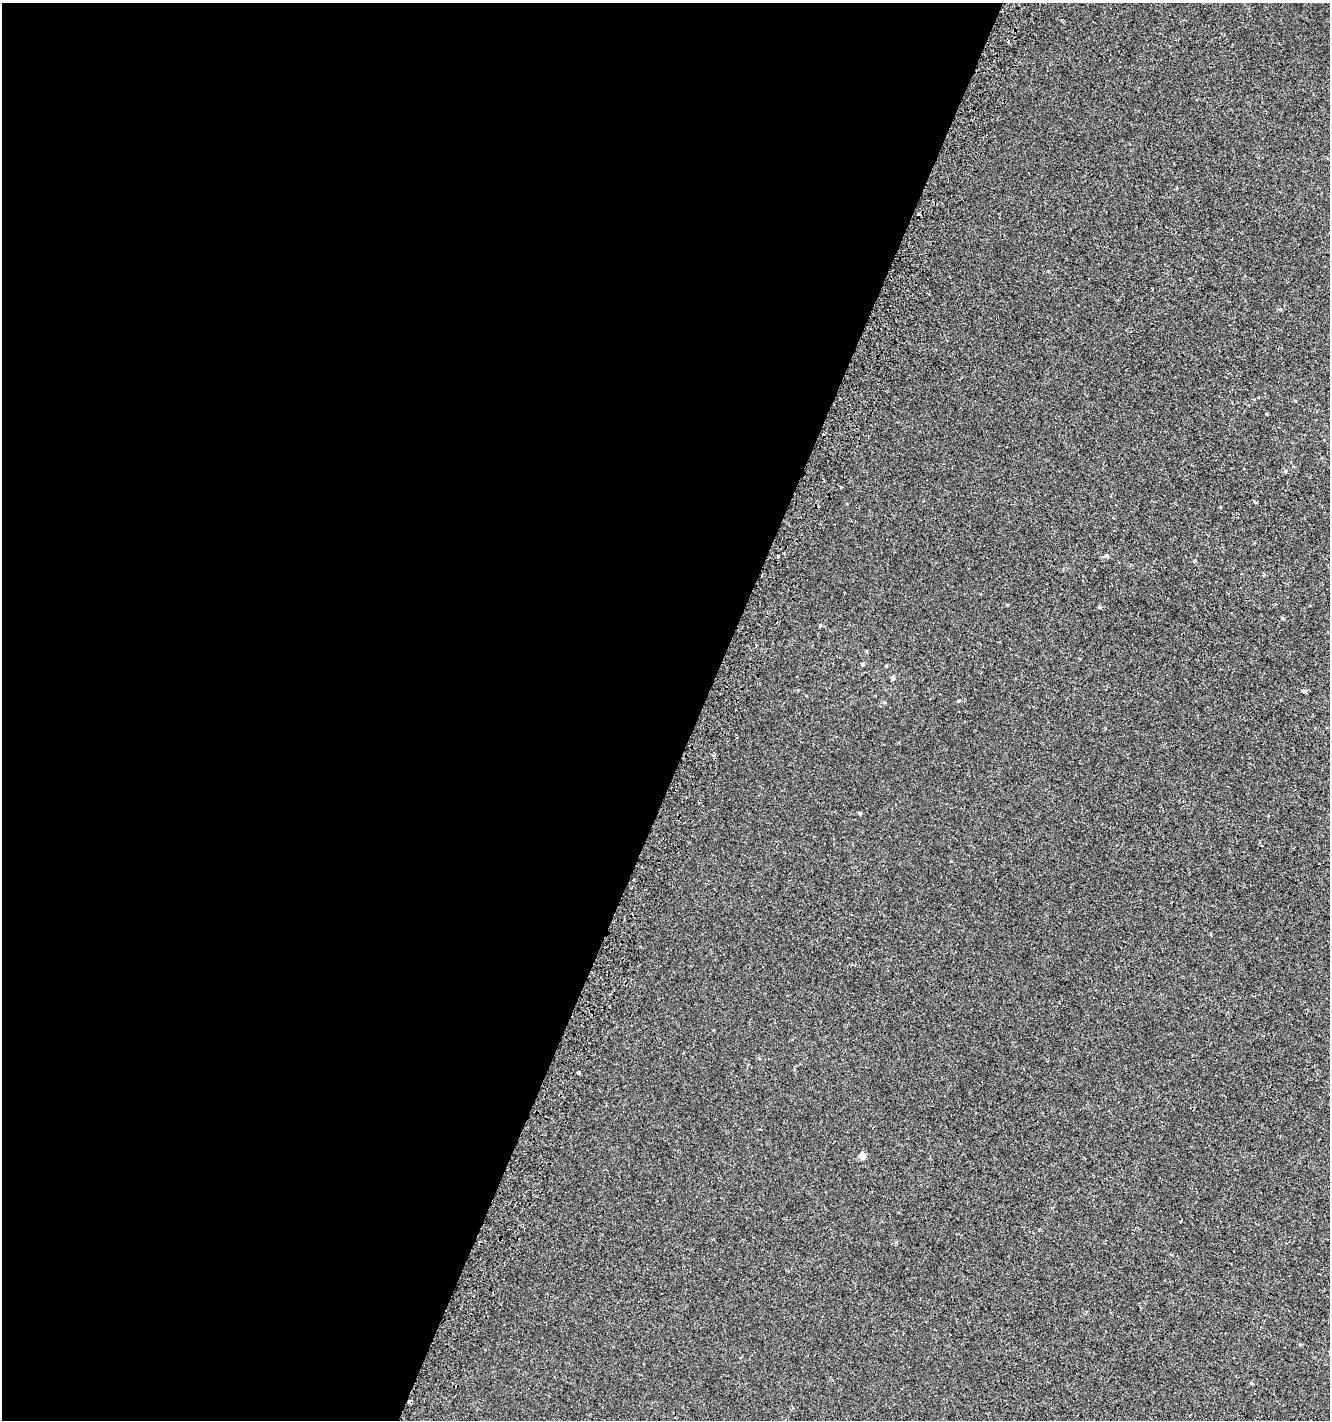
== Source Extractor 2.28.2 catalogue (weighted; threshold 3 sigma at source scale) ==
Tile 5 of 4 x 4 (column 1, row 2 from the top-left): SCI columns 310-1637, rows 2853-4270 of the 5865 x 5714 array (HDU 1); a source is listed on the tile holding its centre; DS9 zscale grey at full resolution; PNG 1332 x 1422 px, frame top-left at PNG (2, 3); no overlay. Shown black and unused: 53% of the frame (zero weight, under 2 of 3 exposures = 2% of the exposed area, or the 3 px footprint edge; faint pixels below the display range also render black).
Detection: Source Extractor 2.28.2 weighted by HDU 2 'WHT'; one run over the whole footprint, this tile lists its part. Background 0.00231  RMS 0.0034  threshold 0.0153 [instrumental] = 3 sigma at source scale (4.5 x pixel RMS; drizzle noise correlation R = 1.50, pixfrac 1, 0.0396/0.0396 arcsec/px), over >= 5 px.
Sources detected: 17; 1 cosmic-ray / hot-pixel residue — not listed; the other 16 listed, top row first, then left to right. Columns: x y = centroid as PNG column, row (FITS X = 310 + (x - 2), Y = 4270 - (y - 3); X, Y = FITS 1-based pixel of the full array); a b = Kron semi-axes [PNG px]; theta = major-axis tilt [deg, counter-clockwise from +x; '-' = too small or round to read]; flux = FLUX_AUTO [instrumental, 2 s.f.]
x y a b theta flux
919 214 4 4 - 1.7
1267 414 4 3 - 0.23
1285 471 5 3 - 0.3
1255 501 4 3 - 1.1
778 556 3 3 - 0.59
1106 556 5 5 - 0.63
1099 607 4 3 - 0.44
1282 618 5 3 - 0.31
820 625 5 4 - 0.33
862 664 4 4 - 0.38
1304 691 5 4 - 0.85
713 755 3 3 - 1.3
859 813 4 3 - 0.47
578 1072 4 3 - 0.5
862 1156 4 4 - 3.7
410 1402 4 3 - 2.2
Overlapping masked pixels (flux is a lower limit): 2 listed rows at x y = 919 214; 410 1402
Unlisted compact peaks at least as high as the median listed source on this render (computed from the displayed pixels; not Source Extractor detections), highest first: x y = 958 701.